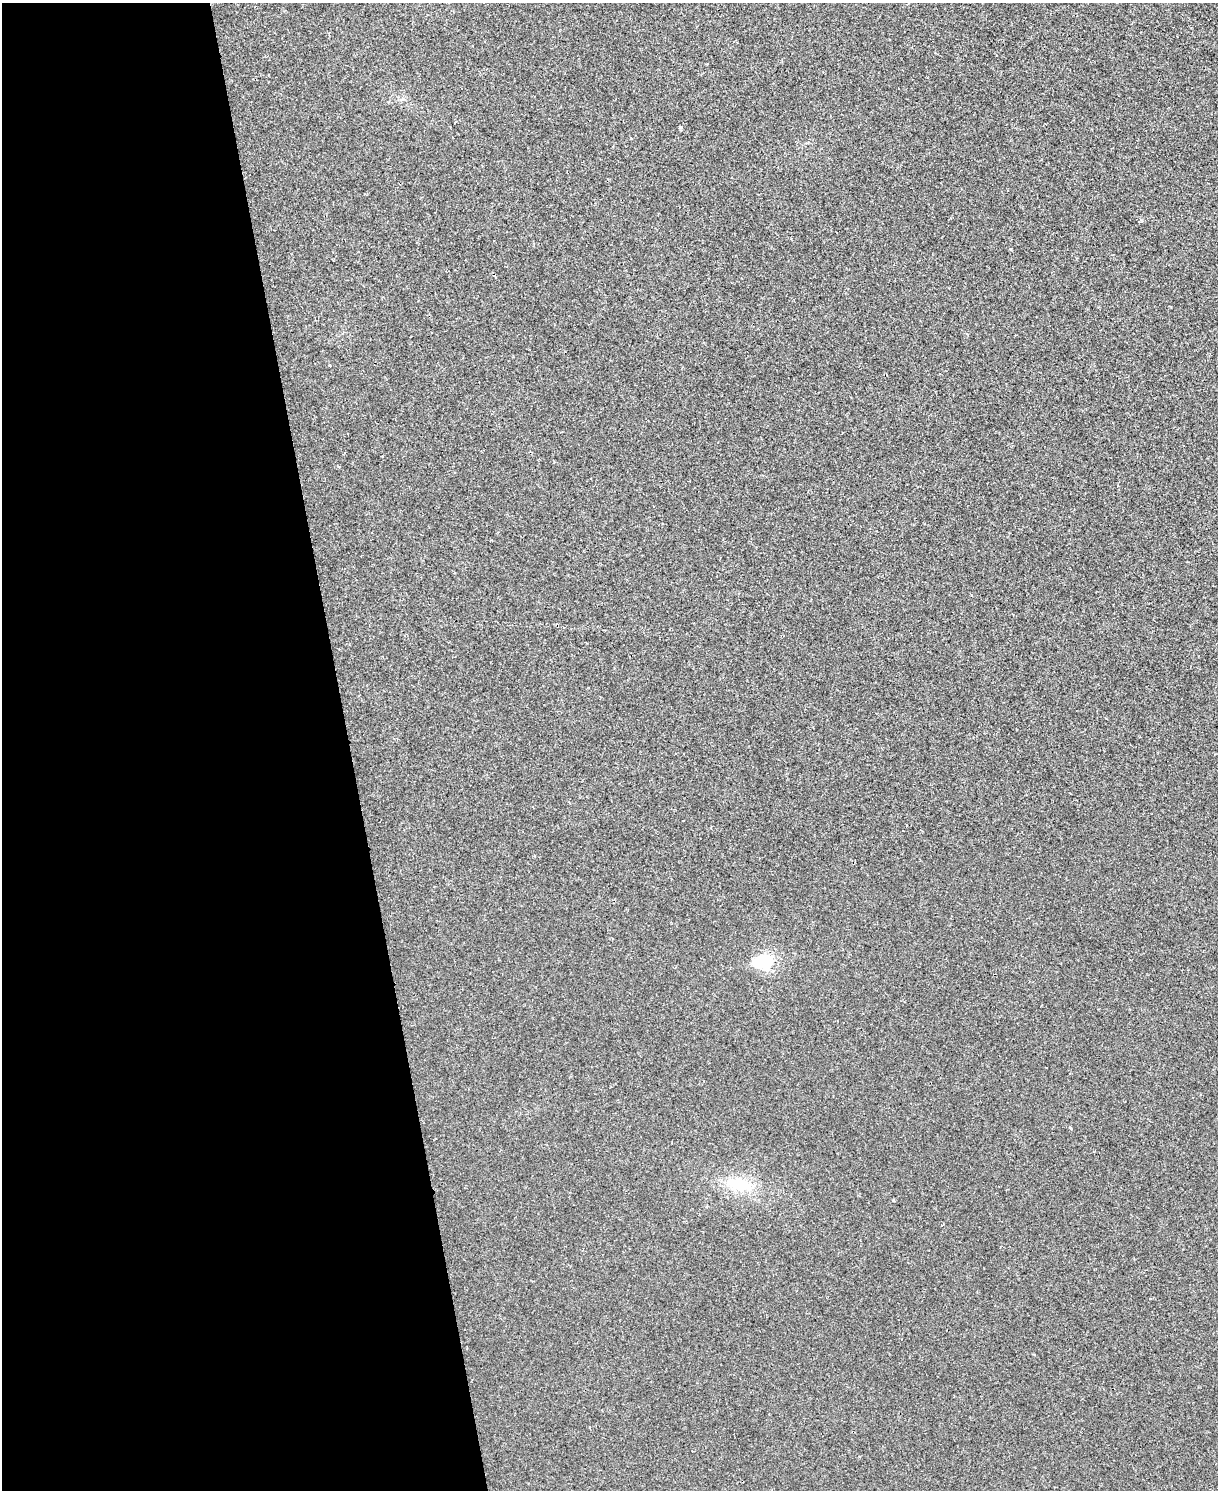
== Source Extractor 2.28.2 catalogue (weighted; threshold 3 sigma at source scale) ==
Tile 5 of 4 x 3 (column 1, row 2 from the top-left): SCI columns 1-1216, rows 1622-3109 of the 4865 x 4846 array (HDU 1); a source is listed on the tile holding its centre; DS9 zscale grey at full resolution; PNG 1220 x 1492 px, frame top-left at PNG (2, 3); no overlay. Shown black and unused: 29% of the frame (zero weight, under 2 of 3 exposures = <1% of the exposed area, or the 3 px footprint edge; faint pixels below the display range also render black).
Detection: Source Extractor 2.28.2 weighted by HDU 2 'WHT'; one run over the whole footprint, this tile lists its part. Background 0.00171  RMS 0.0034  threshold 0.0153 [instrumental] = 3 sigma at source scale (4.5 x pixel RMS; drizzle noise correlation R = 1.50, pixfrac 1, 0.05/0.05 arcsec/px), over >= 5 px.
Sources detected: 5; all 5 listed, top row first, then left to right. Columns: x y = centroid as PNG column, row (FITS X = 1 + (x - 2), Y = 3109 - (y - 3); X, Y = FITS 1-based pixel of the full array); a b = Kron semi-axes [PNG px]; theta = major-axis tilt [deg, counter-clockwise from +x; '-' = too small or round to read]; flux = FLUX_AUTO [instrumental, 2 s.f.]
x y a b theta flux
680 127 6 3 43 0.4
1011 249 4 3 - 0.46
766 961 7 6 - 82
1070 1128 4 3 - 0.38
740 1185 31 15 -12 11